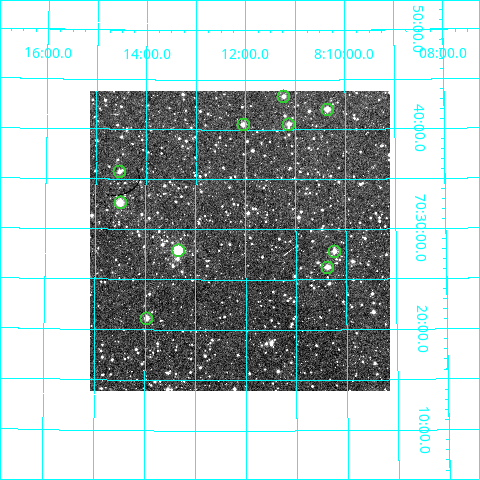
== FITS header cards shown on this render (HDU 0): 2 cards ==
NAXIS1  =                  300
NAXIS2  =                  300

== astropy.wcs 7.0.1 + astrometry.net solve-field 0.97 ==
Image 300 x 300 px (HDU 0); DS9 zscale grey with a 90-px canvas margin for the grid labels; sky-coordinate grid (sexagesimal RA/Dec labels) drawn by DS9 from the SOLVED WCS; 10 Tycho-2 reference stars matched to detected sources circled (green)
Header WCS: RA---TAN/DEC--TAN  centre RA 08:12:07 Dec +70:29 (123.03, +70.48 deg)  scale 6 arcsec/px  FOV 30.0' x 30.0'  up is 0 deg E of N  parity normal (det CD < 0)
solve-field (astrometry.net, Tycho-2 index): VERIFIED the header's WCS against the Tycho-2 star catalogue (10 matches, 0 conflicts) and refined it, rather than solving blind
Solved WCS: RA---TAN-SIP/DEC--TAN-SIP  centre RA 08:12:07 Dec +70:29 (123.03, +70.48 deg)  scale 6 arcsec/px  FOV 30.0' x 29.9'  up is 0 deg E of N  parity normal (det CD < 0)
The solver's refit moves the header's centre by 1.8 arcsec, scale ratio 1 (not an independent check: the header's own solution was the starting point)
Tycho-2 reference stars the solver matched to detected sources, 10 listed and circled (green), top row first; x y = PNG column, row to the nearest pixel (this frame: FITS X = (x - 90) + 1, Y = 300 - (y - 91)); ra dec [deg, ICRS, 3 dp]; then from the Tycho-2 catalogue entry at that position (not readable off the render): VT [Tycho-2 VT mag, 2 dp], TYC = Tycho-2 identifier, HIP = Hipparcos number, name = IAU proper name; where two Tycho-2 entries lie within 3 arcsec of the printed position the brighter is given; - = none
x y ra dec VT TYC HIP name
283 96 122.808 +70.722 12.42 4377-2324-1 - -
327 109 122.588 +70.701 10.90 4377-2397-1 - -
243 124 123.011 +70.675 11.65 4377-2459-1 - -
288 124 122.783 +70.677 11.86 4377-2471-1 - -
119 171 123.632 +70.595 12.08 4377-2702-1 - -
120 202 123.629 +70.544 10.52 4377-140-1 - -
178 250 123.335 +70.465 8.87 4377-772-1 40261 -
334 251 122.557 +70.463 11.79 4377-126-1 - -
327 267 122.592 +70.437 11.35 4377-1430-1 - -
146 318 123.491 +70.353 12.20 4377-808-1 - -